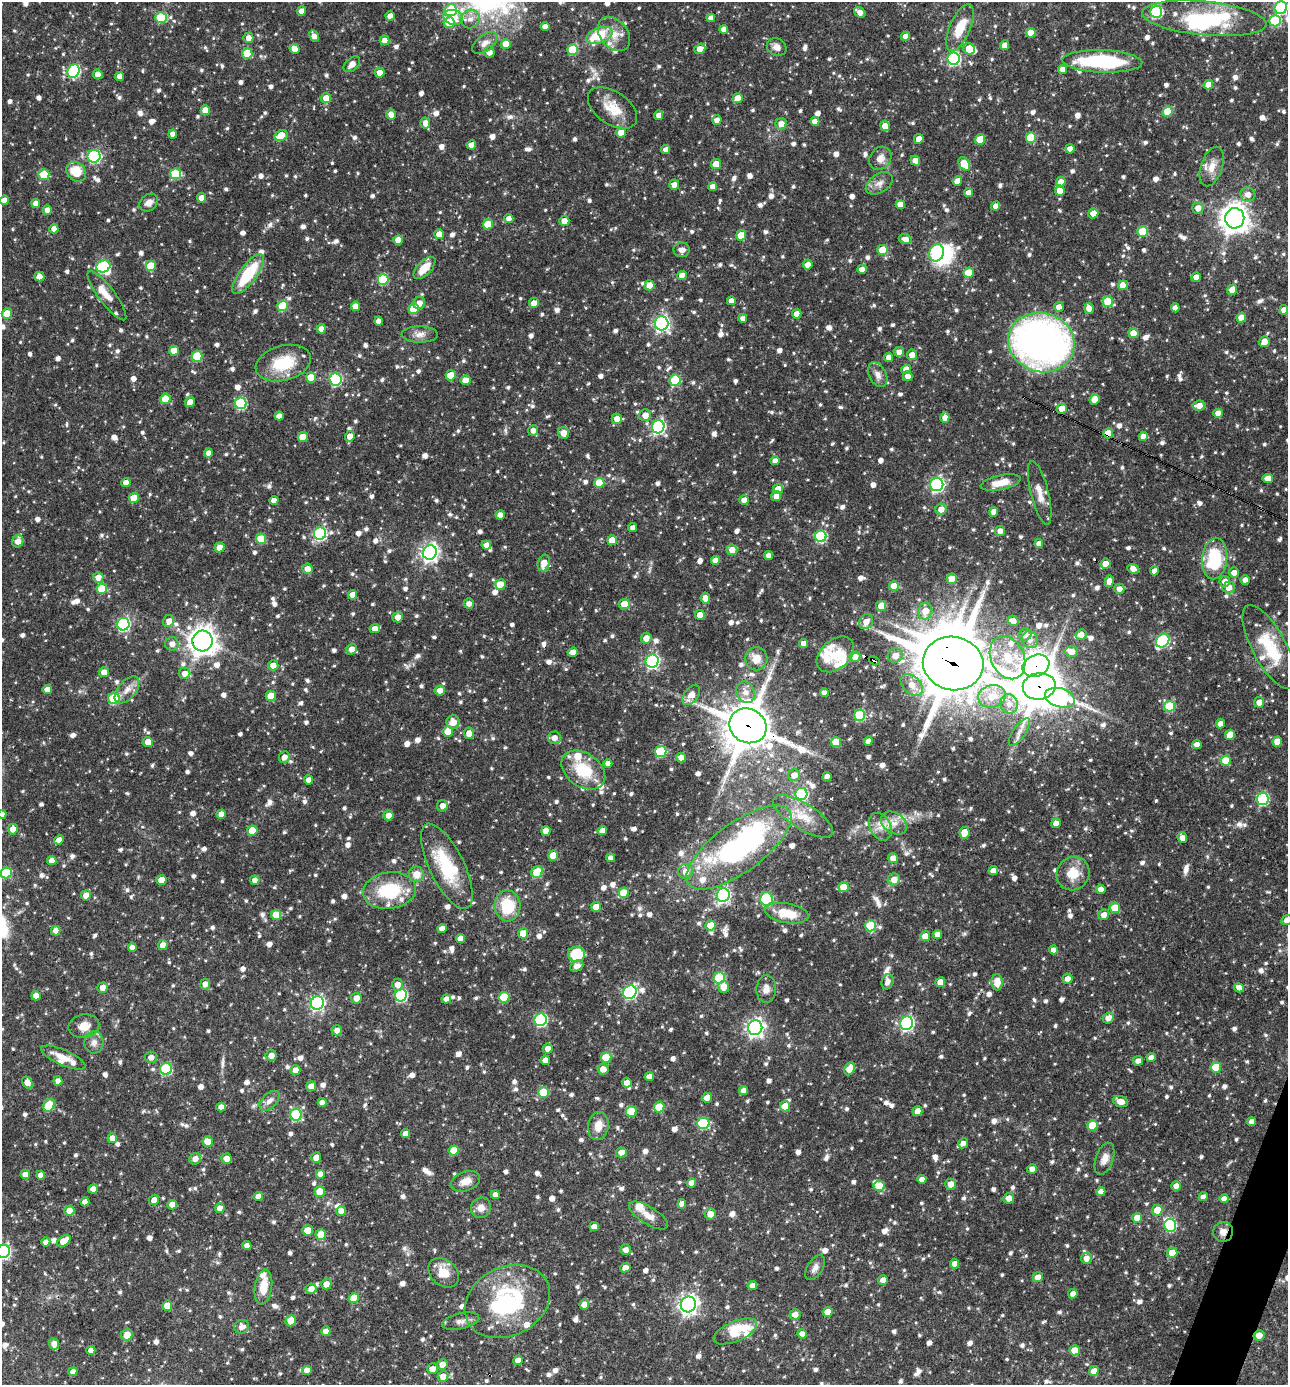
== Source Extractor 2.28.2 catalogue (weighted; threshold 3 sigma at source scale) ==
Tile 6 of 4 x 4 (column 2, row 2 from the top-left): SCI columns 1556-2841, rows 2768-4150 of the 5550 x 5536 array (HDU 1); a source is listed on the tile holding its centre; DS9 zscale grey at full resolution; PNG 1290 x 1387 px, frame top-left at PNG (2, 2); each listed source drawn as its Kron ellipse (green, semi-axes under 4 px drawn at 4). Shown black and unused: <1% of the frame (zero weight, under 3 of 4 exposures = <1% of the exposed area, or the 3 px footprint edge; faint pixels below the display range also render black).
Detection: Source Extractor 2.28.2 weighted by HDU 2 'WHT'; one run over the whole footprint, this tile lists its part. Background 0.0652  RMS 0.0036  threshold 0.0161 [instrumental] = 3 sigma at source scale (4.5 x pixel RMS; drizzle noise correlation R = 1.50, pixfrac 1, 0.05/0.05 arcsec/px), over >= 5 px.
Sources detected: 1374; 7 inside a brighter object's white glare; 2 cosmic-ray / hot-pixel residue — neither listed nor drawn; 44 inside a brighter listed object's ellipse — not listed separately; of the other 1321, all 500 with FLUX_AUTO >= 2.06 (the completeness limit of this list) listed and drawn (821 fainter detections not listed), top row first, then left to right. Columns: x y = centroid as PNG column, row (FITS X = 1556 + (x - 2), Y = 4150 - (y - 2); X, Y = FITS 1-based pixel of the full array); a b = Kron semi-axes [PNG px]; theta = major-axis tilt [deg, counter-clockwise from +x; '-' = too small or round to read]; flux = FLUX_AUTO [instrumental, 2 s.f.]
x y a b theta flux
1281 7 6 6 - 38
451 10 6 6 - 15
302 11 4 4 - 2.7
860 12 6 4 -36 2.4
1156 12 6 6 - 36
390 16 4 4 - 2.4
453 17 10 7 -16 4.9
161 18 6 5 - 16
711 18 4 4 - 2.1
1204 18 62 17 -6 28
470 19 10 9 - 2.7
1275 21 6 5 - 18
449 23 5 5 - 7.1
545 27 4 4 - 2.4
960 28 25 10 66 9.4
724 29 4 4 - 2.6
1031 33 5 4 - 4.8
614 34 19 14 -50 5.4
599 35 13 7 22 14
314 36 6 4 -63 2.3
905 36 5 4 - 2.3
248 38 5 5 - 2.6
385 40 5 5 - 2.8
485 43 15 8 38 2.4
506 44 5 5 - 5.2
1005 45 5 4 - 3
777 47 10 8 -25 2.4
294 49 5 4 - 4.1
700 49 6 5 - 3.1
969 49 6 5 - 7.1
573 50 5 5 - 16
489 52 5 5 - 2.8
247 53 5 5 - 11
954 59 6 6 - 50
1102 61 40 11 -2 35
352 64 9 6 43 2.4
1062 69 4 4 - 2.6
74 71 7 6 - 42
379 72 5 5 - 2.4
98 74 5 4 - 3.3
120 76 4 4 - 2.8
1208 85 5 4 - 4
326 98 5 5 - 3.6
738 98 5 5 - 4
612 108 28 16 -34 8.1
205 110 5 5 - 5.6
1168 112 5 5 - 9.5
391 114 5 5 - 3.1
659 115 4 4 - 2.5
717 120 5 4 - 2.3
815 121 4 4 - 2.3
425 123 5 5 - 2.6
781 124 6 5 - 3
885 126 5 4 - 3.6
621 132 5 5 - 3.4
173 134 4 4 - 2.4
281 136 7 5 27 9
1031 137 5 5 - 12
919 139 5 4 - 3.2
980 139 5 5 - 8.7
471 145 5 4 - 2.8
1070 149 4 4 - 2.7
666 150 4 4 - 2.1
94 156 6 6 - 43
880 158 12 10 55 2.8
915 161 5 4 - 2.7
716 164 5 5 - 4.4
964 164 7 5 -57 8.5
1212 167 20 10 71 4.5
76 172 11 9 -44 8.5
175 174 5 5 - 16
44 175 5 5 - 12
957 181 5 4 - 2.7
1061 182 5 4 - 2.8
879 183 15 9 33 2.5
674 185 5 5 - 2.3
713 187 4 4 - 2.6
1060 191 5 5 - 3.9
968 193 4 4 - 2.2
1248 194 7 7 - 2.6
202 198 4 4 - 3.7
4 200 4 4 - 2.8
36 203 4 4 - 2.9
149 203 10 8 39 2.2
900 204 4 4 - 3.1
996 206 4 4 - 2.7
1198 208 6 5 - 2.6
47 210 4 4 - 3.1
1093 213 5 5 - 2.9
509 218 4 4 - 2.3
1235 218 10 9 - 410
564 221 5 5 - 3.2
488 224 5 5 - 7.5
54 229 4 4 - 2.4
1143 232 5 5 - 11
439 234 5 5 - 3.4
741 235 5 5 - 5.5
905 239 7 4 -16 2.5
398 240 5 4 - 3.7
682 250 8 7 - 2.4
882 250 5 5 - 9.1
937 253 9 7 65 47
808 265 5 4 - 2.5
103 266 7 6 - 34
151 266 5 5 - 10
424 268 14 7 46 6.2
862 269 5 4 - 2.5
969 273 5 5 - 8.1
248 274 24 8 53 18
682 276 5 4 - 4.1
39 277 5 5 - 2.7
1196 277 5 4 - 2.6
383 279 5 5 - 20
650 285 5 5 - 3.7
1123 285 5 4 - 4
1232 290 5 5 - 3
107 296 30 8 -53 4.6
731 301 4 4 - 2.4
1108 301 5 5 - 11
419 303 6 6 - 2.2
534 303 5 5 - 2.8
283 306 5 5 - 18
355 306 4 4 - 3.3
1059 307 5 4 - 2.4
1089 308 5 4 - 2.8
1175 308 4 4 - 2.2
414 309 5 5 - 12
1284 310 4 4 - 2.5
7 314 5 5 - 5.5
797 314 4 4 - 3.4
743 318 4 4 - 2.2
1241 318 5 5 - 4.8
379 321 4 4 - 2.1
661 323 7 7 - 85
321 329 5 4 - 2.4
1134 333 5 5 - 5.3
420 334 18 8 -1 2.7
1041 342 33 29 -17 170
1264 342 6 5 - 3
174 351 5 4 - 4.4
899 352 5 5 - 2.3
912 355 5 5 - 2.8
197 356 5 5 - 16
889 357 4 4 - 2.4
283 363 28 17 15 14
906 369 5 4 - 3.2
451 375 5 5 - 7.2
878 375 13 8 -62 2.3
908 376 5 5 - 2.4
311 377 5 5 - 6.3
336 379 6 6 - 38
465 380 5 5 - 5.8
675 380 6 5 - 20
165 399 5 5 - 8.2
1094 399 5 5 - 3.7
190 402 5 4 - 3.7
241 403 6 5 - 33
1199 406 6 5 - 3
1062 409 5 5 - 4.2
1218 413 4 4 - 3.5
645 415 6 5 - 3.1
279 416 4 4 - 2.7
945 418 5 4 - 2.5
617 419 5 5 - 3
658 427 7 6 - 60
533 430 5 5 - 2.1
564 433 6 5 - 3.2
1108 433 5 5 - 6.9
350 436 5 5 - 2.8
1143 436 5 4 - 2.5
303 437 5 5 - 6.4
208 453 4 4 - 2.1
775 461 4 4 - 2.5
1268 478 5 4 - 3.1
126 483 4 4 - 2.8
599 483 5 5 - 9.3
1001 483 20 7 12 5.4
937 484 7 6 - 81
778 489 5 4 - 4.1
1040 493 33 9 -76 4.8
776 496 5 5 - 2.7
134 498 5 5 - 9
744 500 5 4 - 2.6
274 501 4 4 - 2.8
941 509 5 5 - 2.6
994 512 5 4 - 2.8
500 515 4 4 - 2.8
633 528 4 4 - 2.4
1000 531 5 5 - 2.5
320 534 6 6 - 49
821 536 6 5 - 29
261 539 5 5 - 11
612 540 5 4 - 4.7
18 541 6 5 - 2.8
1039 544 4 4 - 2.4
486 545 5 4 - 2.2
220 547 5 5 - 2.8
732 550 5 5 - 2.9
430 552 7 7 - 150
768 555 4 4 - 2.2
1215 559 20 12 84 21
715 560 4 4 - 2.5
544 563 8 6 74 3.6
1106 564 5 5 - 3.6
307 569 5 5 - 2.9
1133 569 6 4 -24 2.8
1154 571 4 4 - 2.4
1234 573 5 5 - 2.2
98 577 5 5 - 3
952 579 5 5 - 6.5
1245 580 4 4 - 2.6
1109 581 6 4 79 2.9
1225 581 5 5 - 2.5
500 584 5 5 - 6.4
894 586 5 5 - 5.6
1229 587 6 6 - 2.8
102 589 5 5 - 11
1119 589 5 5 - 2.2
352 595 5 4 - 3.4
705 598 5 4 - 3.1
469 603 5 5 - 2.1
624 604 5 5 - 5.7
881 606 5 5 - 4.5
925 611 8 7 - 4.4
700 615 5 5 - 3
398 617 5 5 - 2.7
169 621 6 5 - 2.5
1013 621 5 5 - 2.8
866 622 8 6 56 3.3
123 624 6 6 - 62
375 629 5 4 - 3
1025 634 6 6 - 2.7
1081 634 5 5 - 2.6
646 638 5 5 - 3.2
1030 640 9 7 -50 2.6
203 641 10 10 - 360
1163 641 7 6 - 42
804 643 4 4 - 3.2
172 644 7 6 - 2.5
1269 647 47 17 -62 18
351 649 5 5 - 2.6
1072 651 6 5 - 3.8
573 652 5 4 - 2.5
835 654 21 14 41 6.6
895 656 7 7 - 3.3
855 657 5 5 - 2.9
1008 658 22 16 -64 12
756 659 11 11 - 4.2
652 661 7 6 - 71
874 661 6 3 -31 3.9
953 663 30 26 -12 1900
273 665 5 5 - 2.9
1036 666 14 10 22 240
104 672 5 5 - 2.9
184 673 6 6 - 2.7
912 685 13 8 -44 4.5
1039 686 16 13 10 1000
47 689 4 4 - 2.8
127 690 16 9 50 3.4
440 690 5 5 - 2.6
745 692 11 8 -66 3.1
824 693 4 4 - 2.3
691 695 11 7 53 4.2
271 696 5 5 - 6.9
992 696 14 11 15 7.5
114 698 6 5 - 25
1060 698 15 9 -16 75
1259 702 5 5 - 2.6
1009 704 10 8 -69 3.3
1170 706 5 5 - 18
860 715 5 5 - 23
453 722 7 6 - 3.7
1221 724 4 4 - 2.4
748 726 19 17 -30 1300
448 731 5 5 - 4.7
1019 732 16 6 56 2.6
469 733 6 5 - 2.6
1230 735 5 5 - 4.8
554 738 6 6 - 2.8
868 741 5 4 - 2.6
1277 741 5 5 - 4.4
148 742 5 5 - 3.5
836 742 5 5 - 7.6
1197 745 4 4 - 2.4
660 752 6 5 - 18
284 757 6 5 - 2.3
681 758 5 5 - 2.5
1226 761 5 5 - 8.4
608 763 4 4 - 2.5
583 770 24 16 -35 14
794 775 6 6 - 2.8
827 777 5 4 - 2.6
309 780 4 4 - 2.4
801 794 6 6 - 37
1263 799 6 6 - 38
442 806 5 5 - 2.4
2 814 4 4 - 2.2
221 814 4 4 - 3.3
388 815 5 5 - 2.5
803 816 34 13 -32 7.9
894 823 14 10 -34 3.9
1056 823 5 4 - 2.1
880 827 14 10 -64 3.7
13 829 5 5 - 3
252 831 5 5 - 7.6
546 831 5 4 - 4.3
602 831 5 4 - 3.1
965 833 6 5 - 6.2
1182 838 5 4 - 2.8
59 840 5 4 - 2.6
739 847 62 24 36 92
553 855 5 5 - 7
610 858 4 4 - 2.2
893 858 5 5 - 3.1
52 861 4 4 - 2.8
447 866 46 17 -64 21
686 871 7 7 - 3.4
993 871 5 4 - 2.9
537 872 6 5 - 16
6 873 5 5 - 16
417 874 8 7 - 4
1073 874 17 16 - 7.5
894 879 6 6 - 3.3
161 880 5 5 - 5.1
255 880 5 4 - 2.2
843 887 5 5 - 5.3
1101 889 4 4 - 2.5
389 891 27 18 8 20
624 893 5 5 - 9
86 895 5 5 - 2.8
723 895 7 6 - 73
766 899 6 6 - 24
507 906 15 13 -85 14
596 907 5 5 - 5.5
1115 908 5 5 - 8.5
787 913 22 9 -9 9.9
276 915 5 5 - 7.1
1104 915 6 5 - 2.6
1287 920 5 4 - 2.4
711 926 5 5 - 7.3
870 926 6 5 - 15
442 929 5 4 - 2.8
56 931 5 5 - 2.5
523 933 5 5 - 6.2
938 934 4 4 - 2.8
925 936 5 4 - 4
460 939 4 4 - 2.8
163 945 5 5 - 2.6
132 947 4 4 - 2.1
1053 950 4 4 - 2.1
577 954 8 7 - 12
577 966 7 5 25 2.2
719 978 6 5 - 26
1067 979 5 5 - 2.5
887 982 7 6 - 2.1
940 982 5 4 - 3.7
997 982 8 5 -88 4.3
205 984 5 5 - 2.4
397 985 6 5 - 2.8
724 987 6 5 - 3.7
102 988 5 5 - 2.9
1239 988 5 4 - 2.6
766 989 14 10 87 2.7
630 992 7 6 - 62
401 995 6 6 - 46
36 996 5 4 - 3.3
504 997 5 5 - 14
356 998 5 5 - 3.1
446 999 5 4 - 2.5
317 1003 7 6 - 73
1108 1018 5 5 - 2.7
540 1020 6 6 - 46
907 1023 7 6 - 66
84 1026 15 11 12 4.6
755 1028 7 7 - 150
337 1030 5 5 - 2.5
94 1042 11 9 87 2.3
548 1049 5 5 - 2.6
271 1055 5 5 - 2.7
151 1057 6 5 - 2.2
606 1057 5 5 - 9.1
63 1058 24 7 -24 4.4
1151 1058 4 4 - 2.4
545 1060 5 4 - 2.7
1138 1061 5 4 - 2.2
1216 1067 5 5 - 11
166 1069 6 6 - 30
603 1069 5 5 - 3
849 1069 7 5 65 4.3
296 1070 5 5 - 3
649 1076 4 4 - 2.4
58 1081 4 4 - 2.3
27 1083 7 4 -56 3.3
627 1083 5 4 - 2.5
311 1086 5 5 - 2.7
743 1091 4 4 - 2.9
543 1092 5 5 - 11
707 1098 5 5 - 4
269 1101 12 7 44 2.2
1121 1101 8 5 -19 3.2
322 1102 4 4 - 2.4
49 1105 7 5 56 14
785 1106 5 5 - 6.5
221 1107 5 4 - 2.5
659 1107 5 5 - 9.4
631 1111 5 5 - 11
918 1111 5 5 - 2.9
296 1115 6 6 - 24
1252 1122 4 4 - 2.3
703 1123 6 5 - 28
1092 1125 5 5 - 9.3
598 1126 14 10 81 4.2
405 1134 4 4 - 2.9
112 1138 5 4 - 2.7
208 1142 5 5 - 6.4
963 1143 5 4 - 2.2
454 1151 5 5 - 7.8
621 1152 5 5 - 2.7
316 1157 5 5 - 2.8
226 1158 5 5 - 3.1
195 1159 6 5 - 2.4
1104 1159 17 8 70 2.9
1032 1169 5 4 - 2.5
25 1174 5 4 - 2.9
320 1174 5 5 - 2.3
41 1175 4 4 - 2.4
922 1179 4 4 - 2.4
466 1181 15 9 21 3.6
691 1183 5 4 - 2.7
950 1184 5 5 - 3
879 1186 5 5 - 7.2
1176 1186 5 4 - 2.4
93 1189 5 4 - 2.6
320 1191 5 5 - 6.4
1101 1192 4 4 - 2.5
495 1195 4 4 - 2.1
258 1196 4 4 - 2.2
1203 1197 4 4 - 2.1
1009 1198 5 5 - 2.6
1224 1199 4 4 - 2.2
154 1200 5 5 - 2.7
85 1202 4 4 - 2.4
682 1204 5 4 - 2.4
172 1205 5 4 - 3.1
220 1208 5 5 - 2.3
481 1208 10 9 - 3
69 1210 5 5 - 3.1
1157 1210 5 5 - 6.8
341 1211 5 4 - 2.4
710 1214 5 5 - 3.2
648 1215 22 9 -32 3.9
1137 1218 5 5 - 3.9
1170 1225 6 6 - 35
594 1227 5 4 - 2.4
308 1230 5 5 - 4.3
1223 1232 10 10 - 2.4
321 1234 5 5 - 6.7
64 1241 7 5 40 5.6
46 1242 4 4 - 2.5
247 1246 4 4 - 2.3
626 1250 5 5 - 2.1
3 1251 7 6 - 67
1172 1253 5 5 - 5.8
1086 1258 5 5 - 2.6
955 1264 5 4 - 2.4
625 1268 5 4 - 2.3
815 1268 14 7 59 2.2
444 1273 17 12 -41 5.8
1038 1277 5 5 - 2.8
883 1280 5 4 - 2.5
326 1284 5 5 - 3.1
752 1286 5 4 - 2.2
263 1287 17 8 81 6
311 1289 5 5 - 2.6
1073 1294 5 4 - 2.7
354 1298 5 5 - 9.1
507 1301 45 34 27 43
688 1304 8 7 - 150
584 1305 5 4 - 3.6
167 1306 5 5 - 4.8
828 1312 5 5 - 3.8
795 1314 5 5 - 2.5
291 1321 6 5 - 4.7
461 1321 19 7 13 2.4
242 1327 7 7 - 2.5
326 1331 5 4 - 2.3
735 1331 23 10 23 13
802 1334 5 4 - 2.3
127 1335 6 5 - 4
1259 1335 5 5 - 2.9
54 1344 6 5 - 2.7
91 1350 4 4 - 2.3
1075 1350 5 5 - 4.9
518 1360 5 4 - 2.6
442 1364 5 5 - 3.1
432 1369 5 5 - 2.7
307 1370 5 5 - 3.7
1094 1371 5 4 - 3.2
73 1372 5 4 - 2.4
443 1376 5 5 - 3
Overlapping masked pixels (flux is a lower limit): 12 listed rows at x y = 1062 409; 1108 433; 203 641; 874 661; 953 663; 1036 666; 1039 686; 748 726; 739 847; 163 945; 1223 1232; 1259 1335
Isophote crosses this tile's border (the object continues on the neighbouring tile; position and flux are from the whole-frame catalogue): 5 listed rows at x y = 1281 7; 451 10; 2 814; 1287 920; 3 1251